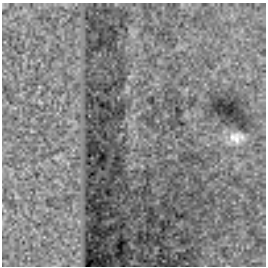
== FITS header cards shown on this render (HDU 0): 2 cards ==
NAXIS1  =                  264
NAXIS2  =                  264

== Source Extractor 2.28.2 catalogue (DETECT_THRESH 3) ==
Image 264 x 264 px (HDU 0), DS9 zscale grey, 1 PNG px = 1 image px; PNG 268 x 268 px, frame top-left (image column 1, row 264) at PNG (2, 3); no overlay
Background 5.15e-33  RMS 1.7e-32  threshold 5.12e-32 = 3 sigma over >= 5 px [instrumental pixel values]
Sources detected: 4; all 4 listed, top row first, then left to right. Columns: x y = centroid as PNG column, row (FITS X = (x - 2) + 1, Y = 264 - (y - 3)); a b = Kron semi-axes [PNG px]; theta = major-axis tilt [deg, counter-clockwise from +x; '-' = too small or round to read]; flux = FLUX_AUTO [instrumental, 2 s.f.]
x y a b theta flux
237 138 18 12 1 1.7e-29
57 158 8 6 -17 2.7e-30
79 221 9 7 -73 5.0e-30
78 253 9 6 56 5.0e-30